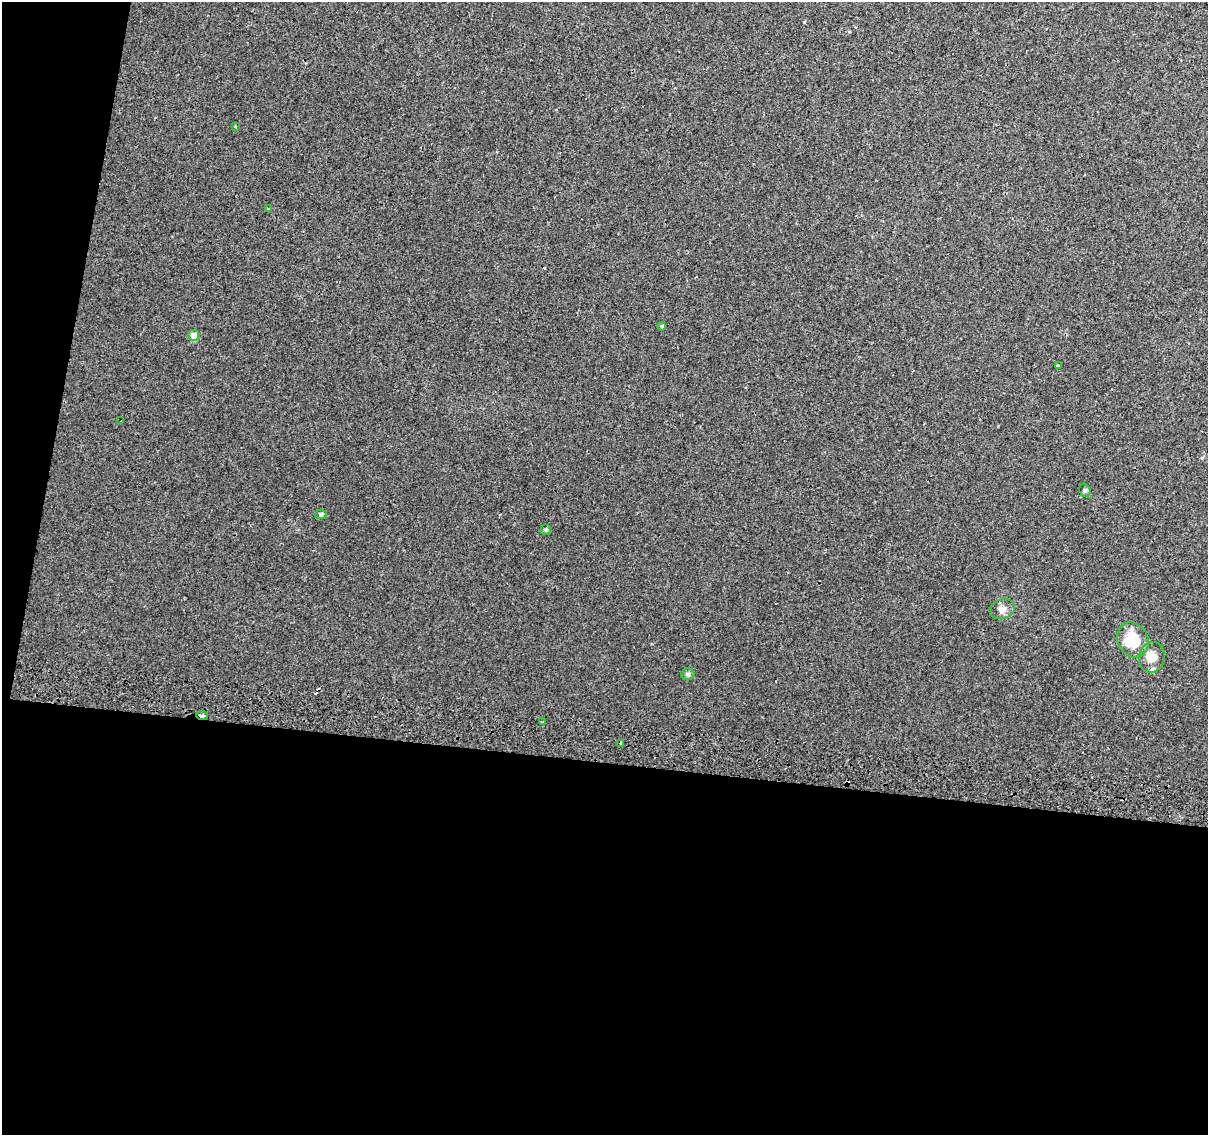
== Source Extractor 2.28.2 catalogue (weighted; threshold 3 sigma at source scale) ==
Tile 13 of 4 x 4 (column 1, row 4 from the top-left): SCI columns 15-1220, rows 327-1459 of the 4845 x 5126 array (HDU 1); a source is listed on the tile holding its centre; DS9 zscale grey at full resolution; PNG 1210 x 1137 px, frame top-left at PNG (2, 2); each listed source drawn as its Kron ellipse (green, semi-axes under 4 px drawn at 4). Shown black and unused: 36% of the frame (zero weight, under 2 of 3 exposures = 2% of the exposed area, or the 3 px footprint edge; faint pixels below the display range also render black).
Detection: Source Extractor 2.28.2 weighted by HDU 2 'WHT'; one run over the whole footprint, this tile lists its part. Background 0.00643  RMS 0.0036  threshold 0.0163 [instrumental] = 3 sigma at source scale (4.5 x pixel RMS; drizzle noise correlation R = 1.50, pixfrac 1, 0.0396/0.0396 arcsec/px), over >= 5 px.
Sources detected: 19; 2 cosmic-ray / hot-pixel residue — neither listed nor drawn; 1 inside a brighter listed object's ellipse — not listed separately; the other 16 listed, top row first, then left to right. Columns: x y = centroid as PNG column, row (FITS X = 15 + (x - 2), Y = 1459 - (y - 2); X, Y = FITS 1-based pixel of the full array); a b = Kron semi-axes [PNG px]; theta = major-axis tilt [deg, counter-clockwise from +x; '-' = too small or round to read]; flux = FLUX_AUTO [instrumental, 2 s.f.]
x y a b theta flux
235 126 3 3 - 0.33
268 208 3 3 - 0.54
662 326 4 3 - 0.54
194 335 5 5 - 3.6
1058 365 3 3 - 0.37
121 421 3 2 - 0.35
1085 490 7 5 -69 0.66
321 514 6 5 - 0.86
546 530 5 5 - 0.58
1002 609 13 9 18 2.2
1133 640 18 15 -63 12
1152 657 15 13 77 4.3
688 674 6 6 - 0.82
202 716 6 4 -5 12
542 722 3 2 - 0.31
621 743 4 3 - 1.5
Overlapping masked pixels (flux is a lower limit): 2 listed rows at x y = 202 716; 621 743